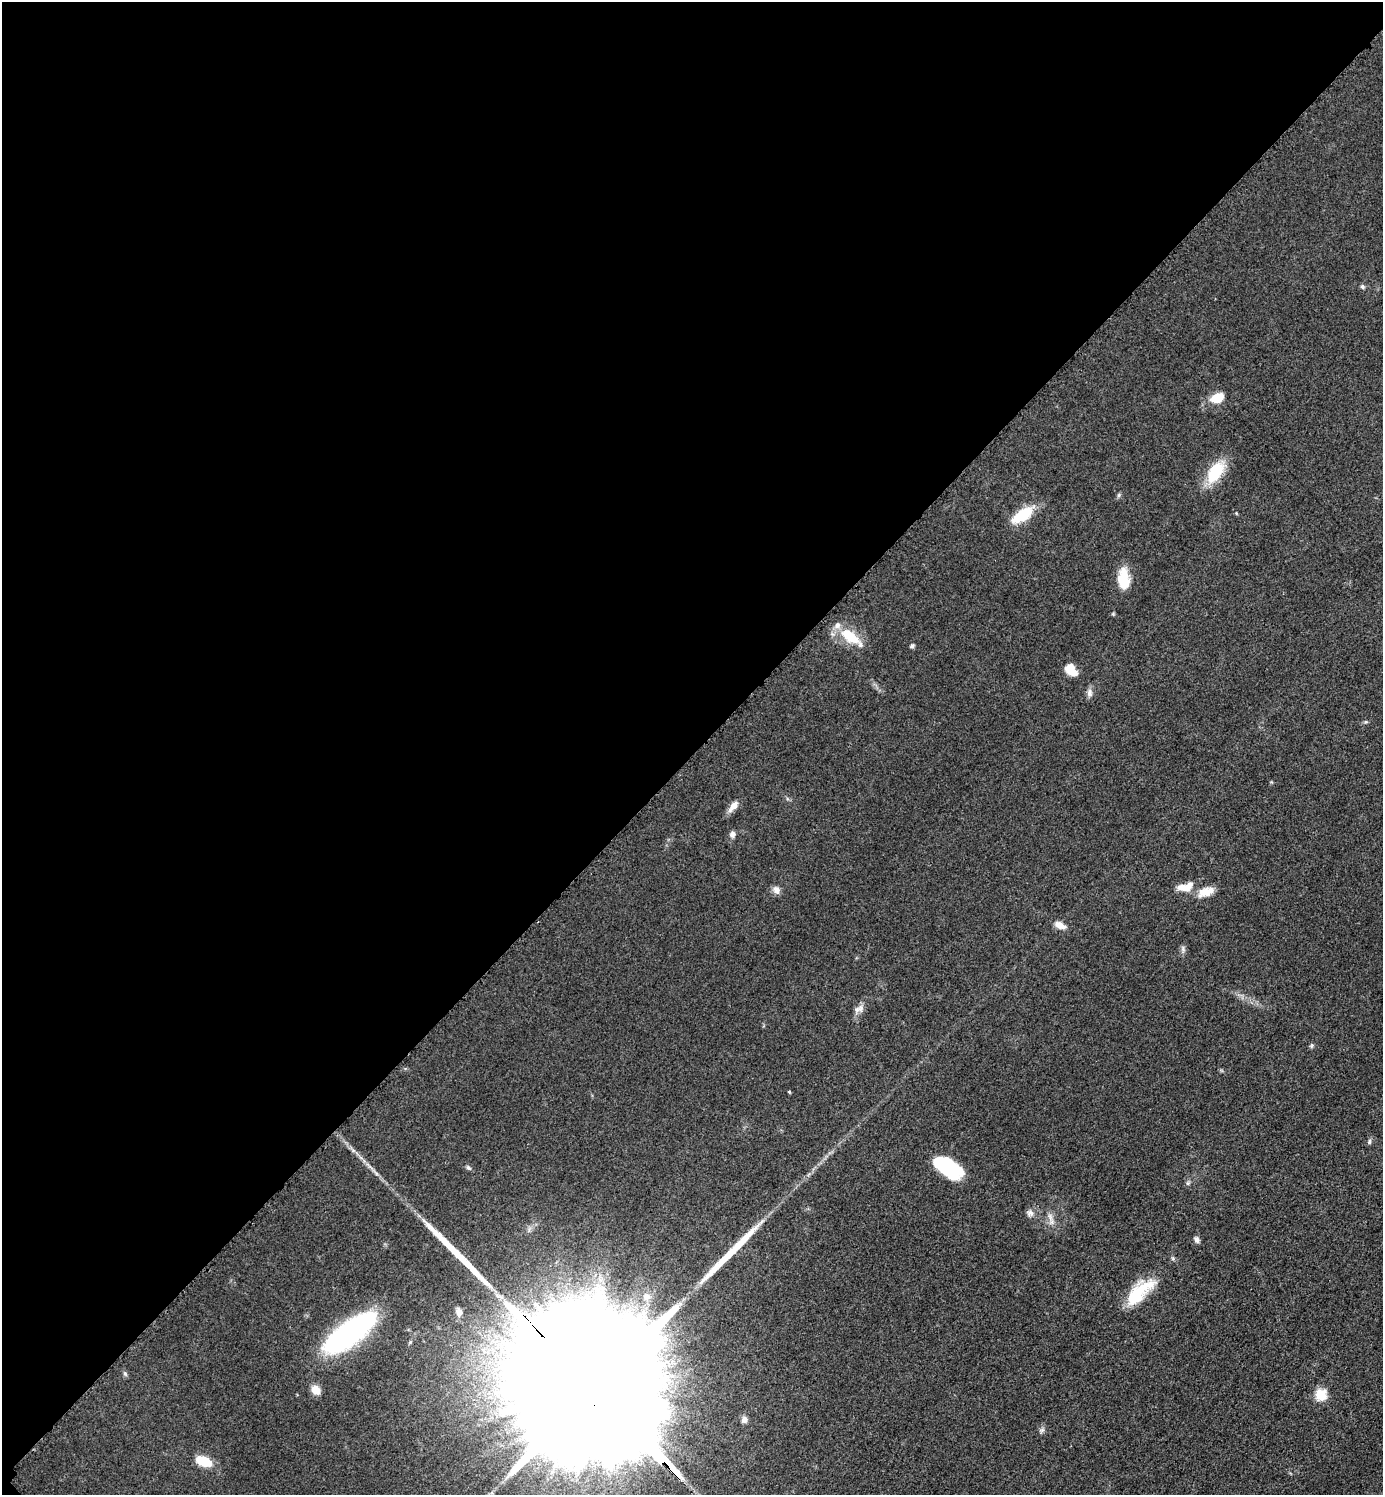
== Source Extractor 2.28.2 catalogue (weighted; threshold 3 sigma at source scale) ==
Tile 5 of 4 x 4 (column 1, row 2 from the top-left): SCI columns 211-1591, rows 3006-4498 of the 6048 x 6047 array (HDU 1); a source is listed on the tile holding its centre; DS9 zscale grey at full resolution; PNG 1385 x 1497 px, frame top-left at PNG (2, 2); no overlay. Shown black and unused: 50% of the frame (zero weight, under 3 of 5 exposures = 4% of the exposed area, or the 3 px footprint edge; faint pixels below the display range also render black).
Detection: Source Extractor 2.28.2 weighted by HDU 2 'WHT'; one run over the whole footprint, this tile lists its part. Background 0.0497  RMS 0.0054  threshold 0.0244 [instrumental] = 3 sigma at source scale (4.5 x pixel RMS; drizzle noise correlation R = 1.50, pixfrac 1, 0.05/0.05 arcsec/px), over >= 5 px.
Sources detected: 43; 2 long thin detections or spike segments (spike, bleed or trail) — not listed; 2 inside a brighter listed object's ellipse — not listed separately; the other 39 listed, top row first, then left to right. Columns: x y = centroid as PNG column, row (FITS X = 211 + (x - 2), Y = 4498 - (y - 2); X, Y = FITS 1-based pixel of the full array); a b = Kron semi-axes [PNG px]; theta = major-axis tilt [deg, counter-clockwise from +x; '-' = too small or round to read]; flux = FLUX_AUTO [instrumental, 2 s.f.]
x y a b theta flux
1362 287 6 6 - 1.1
1217 398 18 11 21 9.1
1215 472 30 15 55 20
1119 495 6 5 - 0.96
1236 513 5 3 - 0.47
1022 515 31 13 34 16
1123 578 25 13 -87 13
850 636 29 14 -36 17
912 646 6 5 - 1.2
1071 667 14 9 35 5.8
1089 693 12 8 88 2.5
1365 722 6 4 11 0.83
733 806 16 7 51 4.8
732 834 8 7 - 2.2
1185 887 22 10 11 7.8
776 890 11 9 -69 3
1206 892 22 10 20 7.6
1060 925 16 8 -24 4.4
1183 949 10 5 -77 1.5
857 1010 10 8 -4 2.6
789 1092 4 3 - 0.57
1369 1142 8 5 84 1.1
947 1167 29 14 -31 42
468 1168 8 5 -45 1.1
1188 1183 7 5 46 1.1
1030 1213 10 9 - 2.6
1050 1217 12 5 -67 2.6
1196 1239 9 6 -61 1.8
1140 1292 43 17 44 24
646 1297 12 11 - 5.5
459 1312 12 8 -81 3.7
350 1333 54 19 36 120
125 1373 8 5 -63 1.1
316 1390 8 7 - 7.6
597 1393 124 27 -47 120000
1321 1394 6 6 - 35
744 1420 8 7 - 2.3
1041 1430 9 6 40 1.5
204 1461 16 9 -20 14
Overlapping masked pixels (flux is a lower limit): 1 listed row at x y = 597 1393
Isophote crosses this tile's border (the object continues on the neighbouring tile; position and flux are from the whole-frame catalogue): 1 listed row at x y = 597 1393